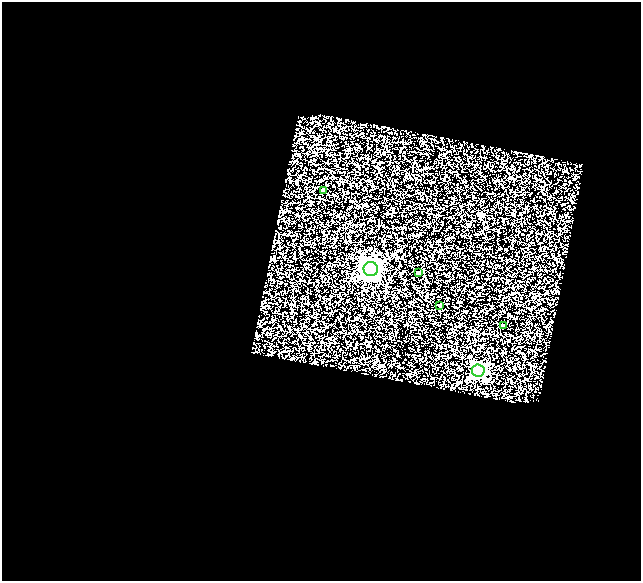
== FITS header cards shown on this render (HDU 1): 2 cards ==
NAXIS1  =                  639
NAXIS2  =                  579

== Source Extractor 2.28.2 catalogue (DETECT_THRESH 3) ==
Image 639 x 579 px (HDU 1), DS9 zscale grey, 1 PNG px = 1 image px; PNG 643 x 583 px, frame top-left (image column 1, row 579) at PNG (2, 2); each listed source drawn as its Kron ellipse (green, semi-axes under 4 px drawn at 4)
Background 0.837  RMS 1.2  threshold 3.57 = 3 sigma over >= 5 px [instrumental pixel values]
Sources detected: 6; all 6 listed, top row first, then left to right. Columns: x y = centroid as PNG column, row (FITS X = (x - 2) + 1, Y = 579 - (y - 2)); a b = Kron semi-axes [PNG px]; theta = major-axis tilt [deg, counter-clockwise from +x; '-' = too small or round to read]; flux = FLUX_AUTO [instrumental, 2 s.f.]
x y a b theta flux
323 190 3 3 - 150
371 269 7 7 - 40000
419 272 3 3 - 190
440 305 4 3 - 410
503 326 3 3 - 130
478 370 6 6 - 18000